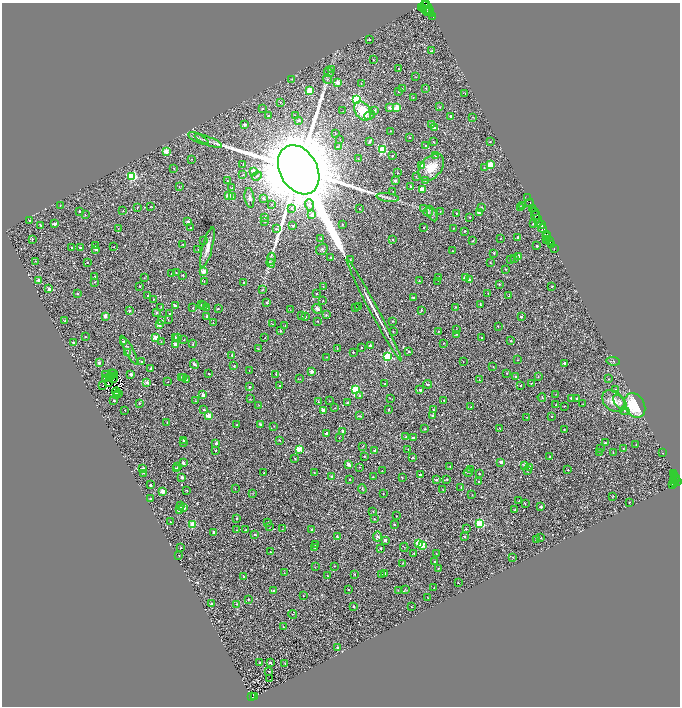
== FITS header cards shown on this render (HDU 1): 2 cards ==
NAXIS1  =                 1356
NAXIS2  =                 1408

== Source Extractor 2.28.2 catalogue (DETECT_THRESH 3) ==
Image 1356 x 1408 px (HDU 1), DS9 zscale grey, zoomed out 1/2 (1 PNG px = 2 x 2 image px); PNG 682 x 708 px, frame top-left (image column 1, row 1407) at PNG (2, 3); each listed source drawn as its Kron ellipse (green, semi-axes under 4 px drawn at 4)
Background 0.705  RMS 0.46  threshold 1.39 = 3 sigma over >= 5 px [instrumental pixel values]
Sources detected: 1010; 223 cannot appear on this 1/2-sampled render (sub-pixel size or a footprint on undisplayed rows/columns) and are neither listed nor drawn; of the other 787, the 500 brightest by FLUX_AUTO listed and drawn (287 fainter detections omitted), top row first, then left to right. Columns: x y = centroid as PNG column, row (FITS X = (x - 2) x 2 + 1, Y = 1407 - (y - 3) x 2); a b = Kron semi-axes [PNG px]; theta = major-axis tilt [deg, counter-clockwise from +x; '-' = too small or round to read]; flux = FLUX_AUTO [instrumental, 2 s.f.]
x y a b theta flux
426 4 2 1 - 5.2e+02
425 6 4 1 - 3.4e+03
421 7 4 2 - 2.0e+03
428 8 10 1 -61 7.6e+01
424 9 3 1 - 5.0e+02
426 9 4 2 - 1.8e+03
427 11 4 2 - 2.6e+03
429 12 2 2 - 4.8e+02
433 17 2 1 - 4.2e+02
369 40 3 2 - 1.0e+02
431 51 2 2 - 7.6e+01
373 60 2 2 - 5.7e+01
332 69 3 3 - 6.4e+01
399 69 2 2 - 7.5e+01
329 72 5 1 - 5.3e+01
416 77 2 2 - 5.3e+01
292 79 3 2 - 6.2e+01
328 79 4 3 - 1.0e+02
338 83 3 2 - 2.0e+03
361 83 2 1 - 5.1e+01
402 88 2 2 - 7.0e+01
426 89 3 2 - 8.1e+01
310 90 3 3 - 2.6e+03
399 91 2 2 - 1.4e+02
465 93 2 1 - 6.5e+01
413 97 3 2 - 4.7e+01
357 100 4 3 - 8.4e+03
280 102 2 2 - 6.1e+01
440 107 3 2 - 5.2e+01
262 108 2 2 - 1.3e+02
390 108 2 2 - 8.9e+02
397 108 3 3 - 1.8e+03
375 110 2 2 - 2.1e+02
343 111 2 2 - 4.6e+01
363 111 10 7 -54 2.6e+03
295 115 3 2 - 5.2e+01
370 115 5 3 - 1.9e+02
268 116 2 2 - 1.4e+02
451 116 2 2 - 3.3e+02
472 117 2 1 - 6.0e+01
299 120 2 2 - 4.0e+02
244 124 2 2 - 6.0e+02
431 124 3 3 - 4.0e+02
434 128 3 2 - 7.6e+02
391 131 2 2 - 8.0e+01
335 134 3 2 - 5.1e+01
410 137 2 1 - 5.5e+01
198 138 11 4 -26 2.9e+02
340 140 3 2 - 4.7e+01
208 141 14 4 -22 4.2e+02
370 141 3 2 - 1.8e+02
433 142 2 2 - 7.1e+01
490 142 2 2 - 7.7e+01
426 146 2 2 - 1.4e+02
338 147 3 3 - 9.2e+01
382 150 3 3 - 6.8e+03
166 152 3 3 - 2.1e+03
392 156 2 2 - 1.3e+02
435 156 3 3 - 8.2e+01
358 158 2 2 - 4.5e+01
192 159 2 2 - 5.3e+01
243 164 2 2 - 6.6e+01
422 165 2 2 - 1.0e+03
490 165 3 3 - 2.5e+03
431 167 15 10 48 2.3e+03
174 168 3 2 - 5.4e+01
484 168 2 2 - 4.8e+01
299 170 26 18 -61 1.8e+06
253 171 2 2 - 7.7e+02
397 173 2 2 - 7.6e+01
243 174 3 2 - 6.1e+01
132 176 3 3 - 8.7e+03
257 176 5 3 - 2.3e+02
416 176 2 2 - 5.0e+01
227 181 3 2 - 5.2e+01
395 181 2 2 - 6.1e+02
425 181 3 2 - 4.5e+01
411 186 2 2 - 1.8e+02
179 187 3 3 - 5.4e+01
232 188 2 2 - 2.3e+02
422 189 2 2 - 1.9e+03
393 191 2 1 - 4.6e+01
228 196 2 2 - 1.6e+03
233 197 3 2 - 5.4e+01
388 197 11 3 -7 2.4e+02
249 198 10 5 -83 3.8e+02
263 198 2 2 - 1.7e+02
528 198 2 2 - 7.8e+01
530 203 4 2 - 1.1e+03
271 204 2 1 - 4.6e+01
309 205 6 4 -71 2.1e+02
60 206 3 2 - 4.6e+01
523 206 2 2 - 9.3e+02
150 207 2 1 - 6.6e+01
481 207 3 2 - 7.4e+01
520 207 3 2 - 6.8e+01
137 208 3 1 - 7.3e+01
291 208 3 2 - 1.5e+02
424 208 4 3 - 9.0e+01
533 208 3 2 - 1.5e+03
360 209 2 2 - 6.0e+01
79 211 2 2 - 3.1e+02
123 211 2 2 - 6.3e+01
440 211 2 2 - 5.6e+01
535 211 2 1 - 5.7e+02
428 212 5 3 - 1.9e+02
479 212 2 2 - 7.4e+02
432 213 8 4 -63 2.0e+02
457 213 2 2 - 6.3e+01
85 215 3 2 - 7.4e+01
312 215 3 2 - 9.2e+02
536 215 5 3 - 1.1e+03
264 217 2 2 - 4.5e+02
469 217 2 2 - 1.1e+02
537 218 4 2 - 1.8e+02
30 221 2 2 - 8.0e+01
188 222 2 2 - 8.6e+02
265 222 3 3 - 9.4e+01
538 222 2 1 - 2.1e+02
55 224 3 2 - 6.0e+02
342 224 2 2 - 5.0e+01
533 224 2 2 - 9.7e+01
541 225 3 3 - 6.4e+03
41 226 3 2 - 1.4e+02
293 226 3 2 - 1.0e+02
424 227 2 1 - 8.0e+01
191 228 2 2 - 1.3e+02
453 228 2 2 - 8.9e+01
542 228 4 3 - 1.9e+03
118 229 3 2 - 4.8e+01
276 229 2 2 - 1.2e+02
465 231 3 2 - 1.0e+02
546 234 3 2 - 5.4e+02
547 236 2 1 - 3.5e+02
518 237 2 2 - 3.7e+02
321 238 2 2 - 6.2e+01
32 239 2 2 - 1.1e+02
500 239 2 1 - 4.6e+01
546 239 3 2 - 1.6e+02
393 240 2 2 - 9.5e+01
549 240 2 2 - 1.4e+02
203 241 2 2 - 1.7e+02
473 241 2 2 - 1.3e+02
552 244 3 2 - 1.5e+03
183 245 2 2 - 6.6e+01
95 246 3 2 - 1.1e+02
537 246 2 2 - 2.5e+02
71 247 2 2 - 5.3e+01
80 247 2 2 - 1.5e+02
114 247 2 2 - 4.8e+01
207 248 21 5 75 9.2e+02
96 249 2 2 - 6.7e+02
198 249 3 2 - 5.5e+01
322 249 6 5 - 2.1e+02
554 249 3 1 - 4.7e+02
453 251 2 2 - 5.1e+01
494 253 2 2 - 1.6e+02
518 256 3 2 - 7.1e+02
331 258 3 2 - 7.4e+01
271 259 6 4 83 1.2e+02
514 259 3 2 - 4.7e+01
350 260 2 2 - 7.1e+01
510 260 2 2 - 4.6e+01
35 261 2 1 - 5.0e+01
87 262 2 2 - 1.1e+02
271 263 4 3 - 2.8e+02
490 263 2 1 - 4.7e+01
505 269 2 2 - 8.1e+01
203 271 2 2 - 1.7e+03
176 272 2 2 - 5.8e+01
171 273 2 2 - 5.1e+01
183 275 2 2 - 1.4e+02
95 277 2 2 - 3.8e+02
438 277 3 2 - 1.2e+02
144 278 2 2 - 5.7e+01
465 278 2 2 - 1.3e+03
469 279 2 2 - 2.7e+02
38 280 2 2 - 8.2e+02
204 281 2 2 - 5.0e+01
419 281 2 2 - 1.1e+02
438 281 2 1 - 6.6e+01
95 282 3 2 - 4.9e+01
243 282 2 2 - 1.1e+02
499 284 2 2 - 1.5e+02
139 286 2 2 - 9.3e+01
323 286 2 2 - 5.4e+01
552 287 2 2 - 8.9e+01
49 289 2 2 - 8.4e+02
263 289 3 3 - 6.7e+01
316 293 2 2 - 2.0e+02
77 294 3 2 - 1.5e+02
488 294 3 3 - 6.3e+01
148 295 2 2 - 7.4e+01
509 296 3 2 - 6.8e+01
413 298 3 3 - 1.4e+02
153 299 2 2 - 7.1e+01
323 301 2 2 - 5.4e+01
267 302 2 2 - 1.8e+02
480 304 3 2 - 8.3e+01
201 305 2 2 - 7.7e+01
175 306 4 2 - 5.2e+02
204 306 2 2 - 5.5e+01
359 306 2 2 - 5.9e+01
161 307 3 2 - 1.2e+02
207 307 3 3 - 1.4e+02
455 307 2 2 - 1.1e+02
193 308 2 2 - 7.4e+01
355 308 2 2 - 8.5e+01
218 309 2 2 - 7.4e+01
317 309 5 4 - 3.8e+02
130 310 3 2 - 7.8e+01
290 310 2 2 - 5.1e+01
374 310 57 2 -62 2.0e+03
421 310 2 2 - 1.2e+02
157 313 2 2 - 1.5e+02
169 314 2 2 - 1.5e+02
326 315 4 3 - 7.7e+01
105 316 3 2 - 1.1e+03
207 316 2 2 - 3.4e+02
301 316 2 2 - 5.2e+01
305 317 2 2 - 1.7e+02
521 317 2 2 - 2.0e+02
162 320 3 2 - 1.4e+02
168 320 2 2 - 6.6e+01
65 321 2 2 - 1.2e+02
317 321 2 2 - 8.3e+01
393 321 2 2 - 7.9e+01
213 323 3 2 - 6.9e+01
159 324 2 2 - 1.1e+03
272 324 2 2 - 5.8e+01
285 325 2 1 - 4.4e+01
498 326 2 2 - 6.9e+01
456 330 2 2 - 5.8e+01
280 331 3 3 - 1.5e+02
393 331 2 2 - 8.8e+01
439 331 2 2 - 5.8e+01
457 334 3 3 - 9.3e+01
85 337 2 2 - 8.6e+01
175 337 2 2 - 9.8e+01
178 337 2 2 - 8.7e+01
155 338 3 3 - 2.1e+03
265 338 2 2 - 4.5e+01
482 338 2 2 - 2.0e+02
184 340 2 2 - 9.2e+01
511 340 4 3 - 7.7e+01
123 341 2 2 - 2.8e+02
73 342 2 2 - 2.0e+02
161 342 2 2 - 5.1e+01
444 343 3 2 - 7.8e+01
175 344 2 2 - 7.7e+02
193 344 2 1 - 4.8e+01
370 346 2 2 - 8.4e+02
361 347 3 2 - 6.9e+01
337 348 2 1 - 6.1e+01
258 349 4 1 - 5.3e+01
129 350 16 3 -61 3.8e+02
409 351 2 2 - 1.5e+02
353 352 2 2 - 8.9e+01
127 353 3 2 - 5.4e+01
232 355 2 2 - 1.9e+02
387 356 3 3 - 7.5e+03
327 357 2 2 - 8.2e+01
517 360 2 2 - 5.3e+01
613 361 7 4 -6 1.5e+02
142 362 2 2 - 2.5e+02
463 362 2 1 - 5.2e+01
99 363 3 2 - 7.3e+02
564 363 2 2 - 3.7e+02
194 364 5 3 - 2.7e+02
234 366 2 2 - 9.5e+01
493 367 2 2 - 5.5e+01
151 368 2 2 - 3.4e+02
249 370 2 2 - 4.5e+01
312 371 2 2 - 1.0e+03
111 373 2 1 - 1.2e+02
113 373 2 1 - 1.4e+02
507 373 2 2 - 6.8e+01
131 374 2 2 - 7.0e+02
209 374 2 2 - 1.2e+02
276 374 3 2 - 5.9e+01
106 375 2 1 - 6.4e+01
112 376 2 1 - 5.3e+01
538 376 3 2 - 4.7e+01
182 377 2 2 - 5.5e+01
184 377 2 2 - 4.9e+01
516 377 2 2 - 2.4e+02
114 378 2 1 - 9.4e+01
105 379 3 1 - 4.7e+01
300 379 2 2 - 5.5e+01
609 379 3 2 - 4.7e+01
187 380 2 2 - 2.6e+02
479 380 3 2 - 7.4e+01
147 382 2 2 - 9.8e+02
167 382 2 2 - 6.9e+01
109 383 3 1 - 4.9e+01
531 383 3 2 - 5.2e+01
385 384 2 2 - 2.3e+02
427 384 4 2 - 1.8e+02
521 385 2 2 - 1.3e+02
103 386 2 1 - 6.9e+01
280 386 2 2 - 1.4e+02
250 387 2 2 - 1.9e+02
616 389 3 2 - 4.7e+01
355 390 3 3 - 7.6e+03
420 390 2 2 - 3.7e+02
116 392 4 2 - 5.6e+01
118 393 2 1 - 2.0e+02
556 394 2 2 - 4.6e+01
116 395 2 1 - 4.5e+01
203 395 2 2 - 7.6e+02
359 396 3 2 - 8.1e+01
542 397 4 2 - 7.6e+01
390 398 2 2 - 4.7e+01
571 398 2 2 - 4.0e+02
250 399 2 2 - 6.0e+01
577 399 2 2 - 2.5e+02
444 400 2 2 - 8.4e+01
114 401 2 2 - 1.6e+02
195 401 2 2 - 6.9e+01
329 401 2 2 - 5.2e+01
614 401 13 9 -41 1.1e+03
318 402 2 2 - 7.6e+01
348 402 4 2 - 9.2e+01
620 402 9 5 -50 4.4e+02
139 403 2 2 - 8.2e+01
556 404 2 1 - 5.0e+01
583 404 3 2 - 5.7e+01
259 405 3 3 - 5.7e+01
635 405 13 10 -61 4.9e+03
564 406 2 1 - 5.0e+01
471 407 2 2 - 6.5e+01
335 408 2 1 - 4.9e+01
389 409 2 2 - 7.3e+01
433 409 2 2 - 6.7e+01
125 410 2 1 - 5.1e+01
204 410 2 2 - 1.3e+02
323 410 2 2 - 1.0e+03
625 411 5 4 - 1.4e+02
208 416 3 3 - 2.5e+03
360 416 4 1 - 8.0e+01
433 416 2 2 - 6.0e+02
552 416 2 2 - 5.4e+01
527 417 2 1 - 5.3e+01
167 423 2 2 - 7.6e+01
260 424 3 2 - 1.5e+02
237 425 2 2 - 9.9e+01
274 426 2 2 - 4.7e+01
425 429 2 2 - 1.1e+02
500 429 2 2 - 7.1e+01
564 429 2 2 - 1.3e+02
343 431 2 2 - 3.1e+02
326 433 2 2 - 5.1e+02
406 437 4 2 - 7.5e+01
339 438 2 2 - 5.7e+01
413 438 2 2 - 5.7e+02
183 440 3 2 - 8.6e+01
279 440 2 2 - 9.3e+01
184 442 2 2 - 2.7e+02
216 443 2 2 - 5.0e+02
605 443 3 2 - 1.2e+02
636 444 2 1 - 5.3e+01
363 446 3 2 - 5.0e+01
299 449 3 2 - 2.9e+03
408 449 2 2 - 5.8e+01
600 449 2 2 - 5.2e+01
623 449 2 1 - 5.0e+01
216 450 2 2 - 8.4e+01
375 450 2 2 - 1.4e+02
599 452 2 2 - 7.0e+01
613 452 2 2 - 6.9e+01
663 453 2 1 - 7.1e+01
364 456 2 2 - 1.1e+02
550 457 3 2 - 1.4e+02
295 458 2 2 - 4.9e+01
412 458 2 2 - 2.1e+02
501 462 2 2 - 7.1e+02
183 463 2 2 - 8.8e+02
349 464 3 2 - 1.1e+03
525 465 2 2 - 1.0e+03
450 466 2 2 - 7.8e+01
178 467 2 2 - 6.4e+01
360 467 2 2 - 5.3e+01
530 467 2 2 - 7.7e+02
143 469 2 2 - 9.5e+02
176 469 2 2 - 4.5e+02
471 469 2 2 - 6.8e+02
568 470 2 2 - 1.0e+02
382 471 2 2 - 7.1e+01
527 471 4 3 - 8.9e+01
468 472 4 3 - 9.3e+01
144 473 3 2 - 7.3e+01
264 473 2 1 - 4.8e+01
314 473 2 1 - 6.0e+01
673 473 2 2 - 2.0e+02
479 474 2 2 - 1.1e+02
420 475 2 2 - 2.5e+02
675 475 2 1 - 5.6e+02
182 477 2 2 - 2.7e+02
332 477 2 2 - 8.7e+02
373 477 2 2 - 9.0e+01
402 477 2 2 - 8.6e+01
676 477 2 2 - 2.6e+02
350 479 2 2 - 1.0e+02
447 479 2 2 - 1.0e+02
436 480 2 2 - 4.1e+02
676 480 2 2 - 4.7e+02
673 481 2 2 - 1.0e+02
478 482 2 2 - 5.4e+01
678 482 3 2 - 1.4e+03
674 483 2 1 - 1.4e+02
150 485 2 2 - 3.0e+02
672 485 2 1 - 1.3e+02
461 488 2 2 - 9.9e+01
235 489 2 2 - 6.0e+01
362 489 5 3 - 7.9e+01
187 490 2 2 - 6.1e+01
443 490 3 3 - 6.1e+01
163 492 2 2 - 2.0e+03
253 493 3 3 - 5.7e+01
383 493 2 1 - 5.6e+01
472 495 2 2 - 6.5e+01
613 496 3 1 - 5.7e+01
150 499 3 1 - 6.7e+01
519 501 2 2 - 5.8e+01
629 502 2 1 - 5.2e+01
525 503 2 2 - 6.6e+01
181 506 3 2 - 9.8e+01
541 507 2 2 - 2.4e+02
184 508 3 2 - 2.4e+02
180 510 2 2 - 2.3e+03
515 510 2 2 - 1.4e+02
373 511 2 1 - 6.0e+01
396 516 2 2 - 5.5e+01
236 518 2 2 - 1.1e+02
374 519 2 2 - 9.1e+01
170 522 2 2 - 6.6e+01
268 523 3 2 - 6.2e+01
480 523 3 3 - 6.8e+03
193 524 3 3 - 3.7e+03
394 525 2 2 - 9.9e+01
269 527 4 2 - 5.5e+01
282 529 2 2 - 4.4e+01
466 529 3 2 - 8.7e+01
236 530 2 2 - 6.7e+01
245 530 2 2 - 7.5e+01
311 530 2 2 - 1.4e+02
214 532 2 2 - 9.0e+02
255 535 2 2 - 1.7e+02
337 536 2 2 - 1.6e+02
464 536 2 2 - 8.5e+01
377 537 5 4 - 2.5e+02
541 538 2 1 - 4.5e+01
536 539 2 1 - 4.6e+01
385 540 2 2 - 8.3e+02
419 543 3 3 - 3.3e+03
315 545 2 2 - 5.7e+01
422 545 3 3 - 2.3e+03
404 547 4 2 - 8.0e+01
181 548 3 2 - 6.7e+01
315 548 2 2 - 4.6e+01
381 548 2 2 - 1.1e+02
270 552 2 2 - 6.2e+01
414 553 2 2 - 9.1e+01
436 553 3 2 - 5.0e+01
179 555 2 1 - 4.9e+01
513 557 2 1 - 6.3e+01
435 562 2 2 - 1.6e+02
403 563 3 2 - 7.8e+01
334 566 2 1 - 5.5e+01
315 567 2 2 - 4.9e+01
439 568 2 2 - 6.5e+01
284 573 2 2 - 4.5e+01
384 573 2 2 - 8.5e+02
355 574 2 2 - 5.8e+01
382 575 2 2 - 5.5e+01
244 576 3 2 - 8.2e+01
328 576 3 1 - 5.6e+01
458 583 2 2 - 8.5e+01
434 587 2 2 - 7.7e+01
405 589 3 2 - 7.6e+01
348 590 2 2 - 9.8e+01
398 590 2 2 - 7.1e+01
274 591 2 2 - 3.7e+02
303 595 2 2 - 6.3e+01
428 598 2 1 - 4.6e+01
248 599 2 2 - 8.6e+01
211 604 2 2 - 1.1e+02
236 604 2 2 - 5.7e+01
354 607 3 3 - 9.6e+01
411 607 2 2 - 7.3e+01
292 614 4 2 - 5.2e+01
283 627 2 2 - 9.1e+01
338 648 2 2 - 1.0e+03
270 662 2 2 - 2.7e+02
260 663 2 2 - 1.0e+02
285 663 3 2 - 6.0e+01
269 671 2 2 - 8.3e+01
270 679 2 1 - 1.2e+02
254 696 2 1 - 7.7e+01
252 697 3 2 - 6.3e+02
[287 fainter detections neither listed nor drawn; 223 sub-pixel or undisplayed-footprint detections neither listed nor drawn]